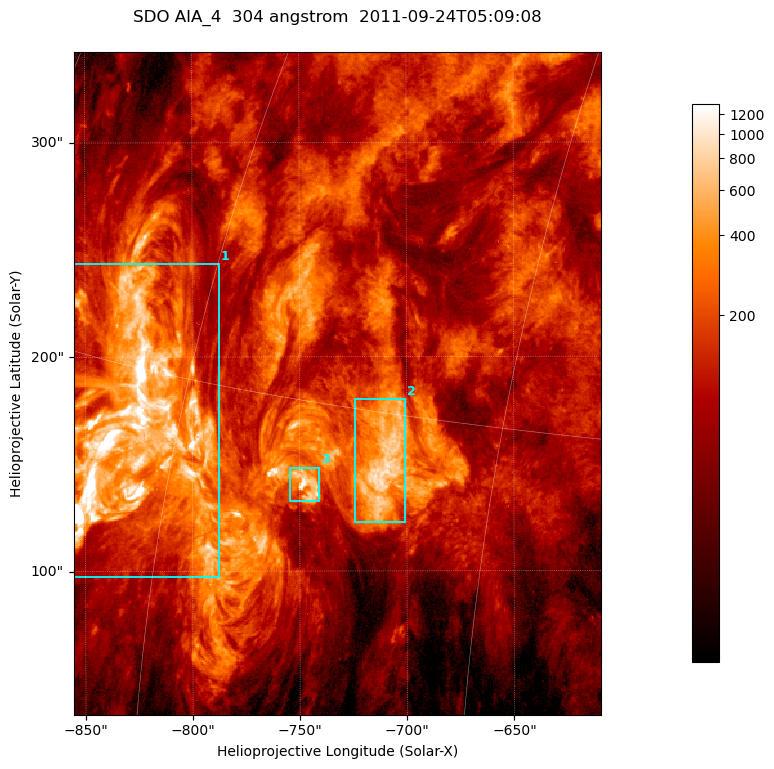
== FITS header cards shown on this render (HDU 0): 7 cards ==
TELESCOP= 'SDO     '           /
INSTRUME= 'AIA_4   '           /
WAVELNTH=                  304 /
WAVEUNIT= 'angstrom'           /
DATE-OBS= '2011-09-24T05:09:08.13' /
CTYPE1  = 'HPLN-TAN'           /
CTYPE2  = 'HPLT-TAN'           /

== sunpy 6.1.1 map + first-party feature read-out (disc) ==
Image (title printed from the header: SDO AIA_4  304 angstrom  2011-09-24T05:09:08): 410 x 515 px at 0.6 arcsec/px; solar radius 956 arcsec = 1593 px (partial field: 2.6% of the solar disc is inside the frame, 100% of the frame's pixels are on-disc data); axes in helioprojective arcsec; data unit not stated in the header (colour bar unlabelled)
Pointing: header CRPIX1/2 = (2058.21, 2041.36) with CRVAL1/2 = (0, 0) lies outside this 410 x 515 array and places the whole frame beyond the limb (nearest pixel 1.41 R_sun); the SolarSoft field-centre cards XCEN/YCEN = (-732.3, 187.6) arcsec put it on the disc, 1312 arcsec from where CRPIX/CRVAL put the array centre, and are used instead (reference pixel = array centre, CRVAL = XCEN/YCEN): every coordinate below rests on XCEN/YCEN
Orientation: roll -0.132 deg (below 1 deg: not rotated)
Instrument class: DISC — disc imager (sunpy class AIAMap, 304 A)
Bright regions (active regions / flare kernels): reference = the on-disc median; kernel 3 px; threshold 5 sigma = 380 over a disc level ~112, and >= 1.15x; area >= 211 px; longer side >= 5 px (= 3 arcsec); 3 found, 3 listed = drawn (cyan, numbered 1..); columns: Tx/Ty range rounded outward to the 2 arcsec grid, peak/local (2 s.f.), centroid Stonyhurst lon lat
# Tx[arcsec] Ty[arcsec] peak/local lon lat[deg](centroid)
1 -856..-786 96..244 64 -62 +13
2 -724..-700 122..180 8.9 -50 +14
3 -756..-740 132..148 11 -53 +13